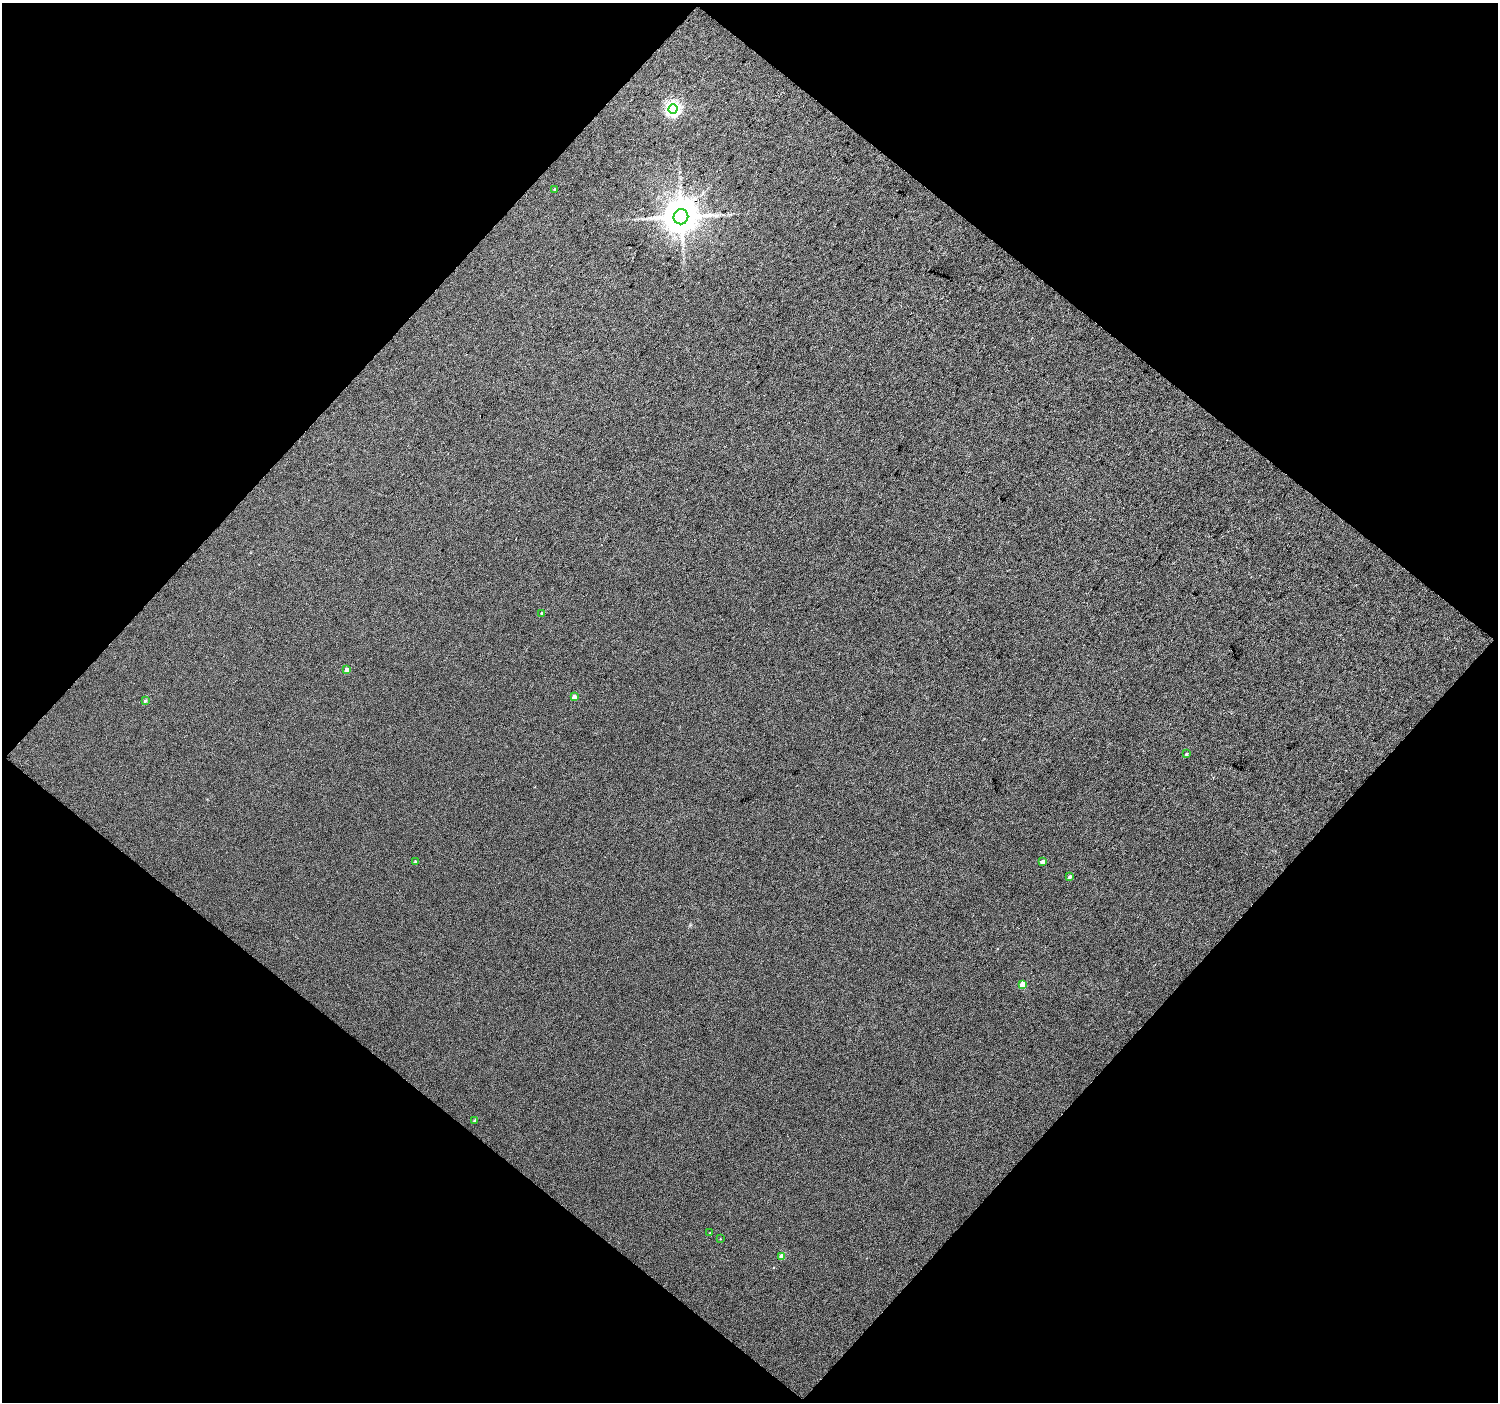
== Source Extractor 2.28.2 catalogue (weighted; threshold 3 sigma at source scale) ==
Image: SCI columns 1-2991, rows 92-2891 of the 2993 x 3002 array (HDU 1 of 3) = the unmasked area's bounding box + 8 px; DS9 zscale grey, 2 x 2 block average (1 PNG px = mean of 2 x 2 image px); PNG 1500 x 1404 px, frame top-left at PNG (2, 3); each listed source drawn as its Kron ellipse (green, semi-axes under 4 px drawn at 4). Shown black and unused: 50% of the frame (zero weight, under 3 of 4 exposures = <1% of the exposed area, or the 3 px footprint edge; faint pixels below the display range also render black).
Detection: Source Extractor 2.28.2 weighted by HDU 2 'WHT'. Background 0.0137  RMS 0.011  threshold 0.0495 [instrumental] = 3 sigma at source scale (4.5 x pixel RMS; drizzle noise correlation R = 1.50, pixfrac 1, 0.0396/0.0396 arcsec/px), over >= 5 px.
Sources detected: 16; all 16 listed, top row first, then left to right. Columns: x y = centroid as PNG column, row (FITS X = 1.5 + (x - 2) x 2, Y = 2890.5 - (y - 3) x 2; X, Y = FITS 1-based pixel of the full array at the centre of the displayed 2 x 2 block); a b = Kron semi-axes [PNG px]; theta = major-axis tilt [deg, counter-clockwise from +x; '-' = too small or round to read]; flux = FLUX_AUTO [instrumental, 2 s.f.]
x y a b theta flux
673 109 5 4 - 580
555 189 3 3 - 3.6
681 217 7 7 - 5800
542 614 3 3 - 5.2
347 670 3 3 - 16
574 697 3 3 - 11
145 701 3 2 - 1.9
1186 754 3 2 - 3
415 862 3 3 - 2.4
1042 862 3 3 - 9.5
1070 877 3 3 - 4.6
1022 985 3 3 - 29
474 1121 3 3 - 3.6
710 1233 2 2 - 1
720 1239 2 2 - 1.1
782 1256 3 3 - 36
Overlapping masked pixels (flux is a lower limit): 1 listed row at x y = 681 217